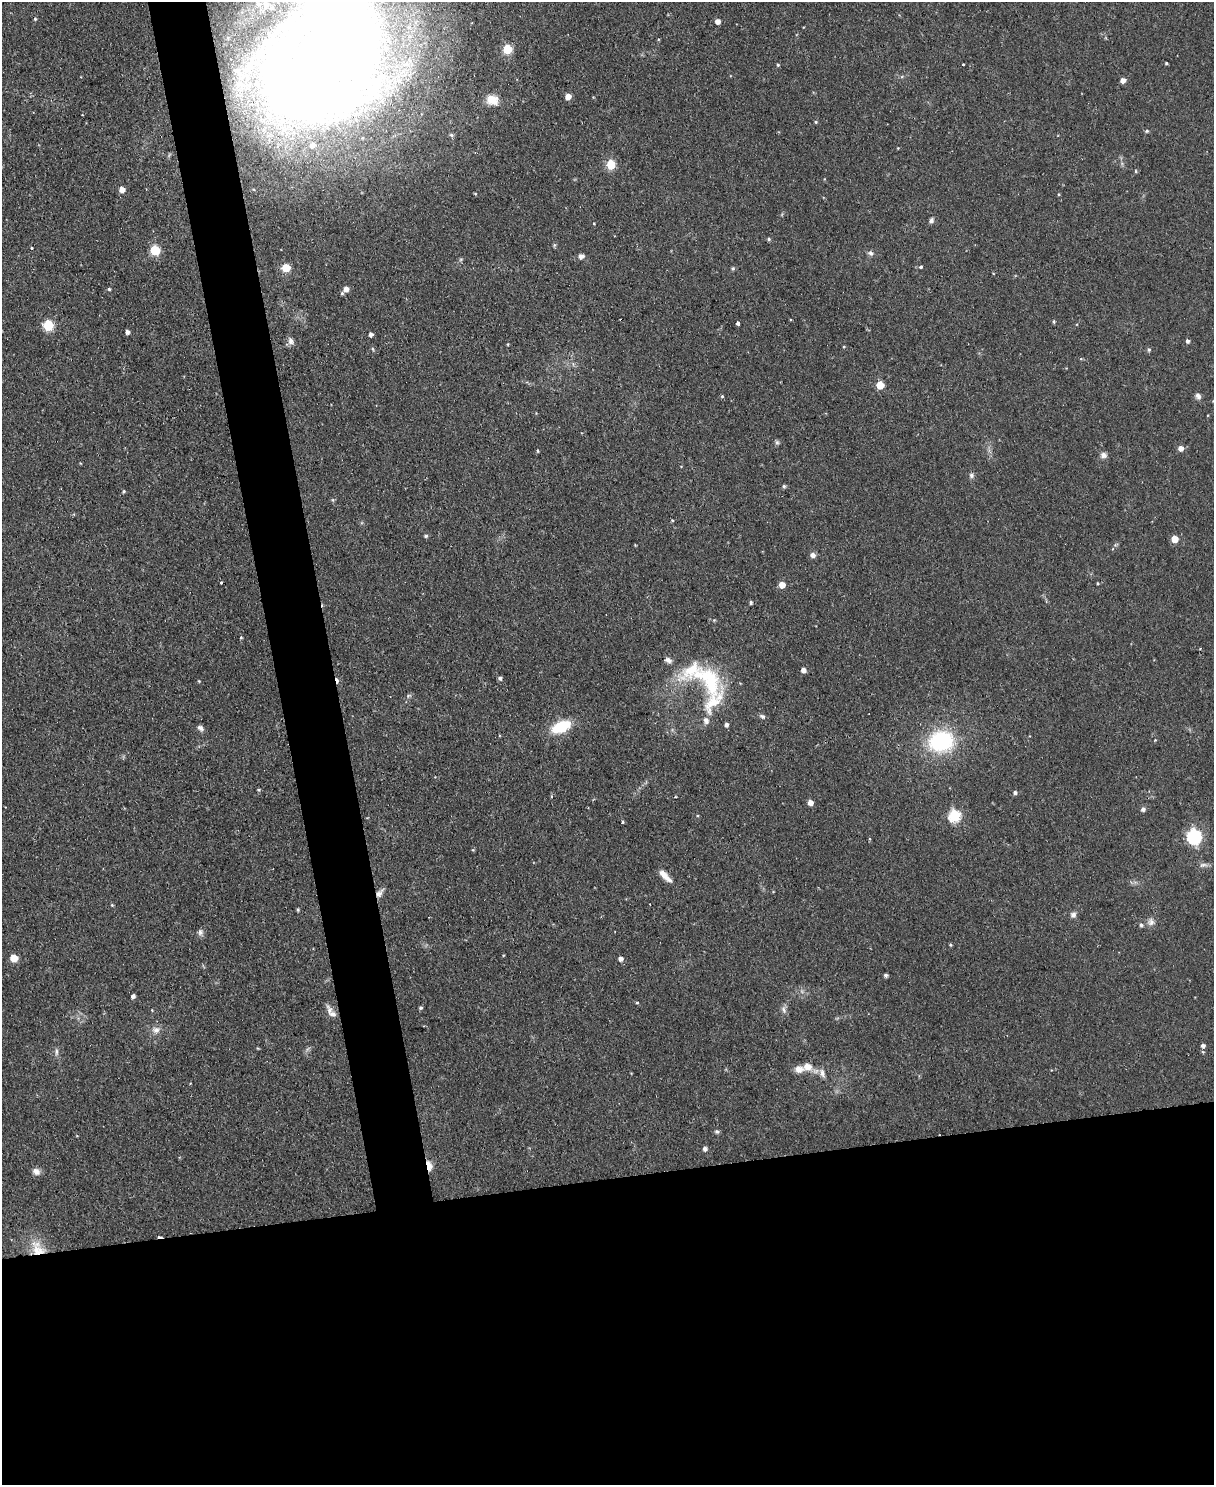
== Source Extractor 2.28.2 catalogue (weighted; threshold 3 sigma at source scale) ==
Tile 11 of 4 x 3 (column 3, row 3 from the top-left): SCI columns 2430-3641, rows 138-1620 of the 4854 x 4838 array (HDU 1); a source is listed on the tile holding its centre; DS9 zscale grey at full resolution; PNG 1216 x 1487 px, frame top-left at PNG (2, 2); no overlay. Shown black and unused: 24% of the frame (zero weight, under 2 of 3 exposures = <1% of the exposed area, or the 3 px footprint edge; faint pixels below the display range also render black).
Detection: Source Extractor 2.28.2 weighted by HDU 2 'WHT'; one run over the whole footprint, this tile lists its part. Background 0.123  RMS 0.0083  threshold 0.0374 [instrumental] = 3 sigma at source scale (4.5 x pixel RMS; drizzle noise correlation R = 1.50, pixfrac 1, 0.05/0.05 arcsec/px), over >= 5 px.
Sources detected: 123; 4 cosmic-ray / hot-pixel residue — not listed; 5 inside a brighter listed object's ellipse — not listed separately; the other 114 listed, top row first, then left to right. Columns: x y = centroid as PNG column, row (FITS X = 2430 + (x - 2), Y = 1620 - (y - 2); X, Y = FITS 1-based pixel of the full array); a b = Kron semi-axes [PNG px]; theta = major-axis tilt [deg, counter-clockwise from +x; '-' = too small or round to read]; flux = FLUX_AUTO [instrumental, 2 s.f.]
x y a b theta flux
35 19 4 4 - 1.1
717 21 5 4 - 5
507 49 5 5 - 42
323 57 110 73 65 2200
1166 63 3 3 - 0.98
963 64 3 2 - 0.66
778 65 4 4 - 1
238 72 19 7 -63 8.7
1123 80 5 5 - 4.9
568 96 5 5 - 7.5
492 100 14 11 -21 11
816 122 4 4 - 0.98
1147 131 5 5 - 1.4
451 135 7 4 -44 1.3
898 148 3 3 - 0.57
611 165 5 5 - 42
1136 171 4 4 - 0.96
122 189 5 5 - 7.3
475 194 5 3 - 0.77
1058 194 5 3 - 0.81
931 220 7 5 48 2.3
769 239 5 4 - 1.3
554 245 5 4 - 1.1
31 248 3 3 - 1.2
155 250 5 5 - 46
870 253 8 6 -33 2.5
581 256 7 6 - 3.4
461 259 6 4 19 1.1
921 267 3 3 - 2.4
286 268 5 5 - 26
733 268 6 4 -70 1.2
109 289 4 4 - 1.3
346 289 6 5 - 5.4
342 293 5 4 - 1.1
1054 321 4 4 - 1.2
738 323 4 3 - 4.1
48 325 6 5 - 58
127 332 4 4 - 3.3
371 334 4 4 - 2.9
291 341 10 7 -65 3.8
1187 341 5 4 - 2.1
508 344 4 3 - 0.73
844 346 4 3 - 0.66
1149 350 5 4 - 1.3
880 385 5 5 - 24
722 396 4 4 - 1.3
1198 396 9 7 -55 2.8
777 442 6 5 - 1.6
1181 448 5 5 - 5.4
538 451 4 3 - 0.84
1103 455 8 7 - 3.5
971 475 7 6 - 2.3
784 486 4 4 - 1.5
124 491 5 4 - 1.2
333 500 5 4 - 1
426 536 5 4 - 1.5
1174 539 5 5 - 14
635 545 3 3 - 0.69
813 555 6 6 - 3.5
221 582 3 2 - 1.4
782 585 5 5 - 11
751 603 4 4 - 1.5
714 620 4 4 - 0.81
241 637 4 4 - 0.98
668 660 9 7 -22 3.2
803 670 5 5 - 4.5
500 678 5 4 - 2.1
709 680 54 26 -51 65
199 681 4 3 - 0.72
408 696 6 4 46 1.4
762 716 8 5 -31 2.1
706 721 8 7 - 3.9
726 725 5 4 - 2.7
561 727 17 9 24 38
200 728 9 6 -44 2.9
1155 740 3 3 - 0.57
941 741 25 20 15 76
259 790 4 3 - 1.1
1015 792 5 5 - 2
675 797 4 2 - 0.72
810 802 5 4 - 6.2
1143 809 5 5 - 2.6
954 816 6 6 - 79
623 821 3 3 - 1.2
1194 837 7 6 - 170
473 850 5 4 - 0.79
1203 865 12 5 11 2.9
665 876 18 6 -46 7.7
379 893 13 6 52 4.5
112 905 4 3 - 0.89
298 910 4 3 - 1.1
1073 915 7 7 - 2.8
1151 922 11 9 -78 4.2
1141 925 5 4 - 1.9
200 932 9 7 76 2.9
950 945 4 3 - 0.94
14 958 5 5 - 19
620 959 5 5 - 3.6
886 975 4 4 - 1.9
133 996 4 4 - 2.5
637 1003 3 3 - 1.8
420 1008 5 4 - 1.4
784 1009 12 6 -73 3.1
329 1011 18 7 -76 4.7
156 1030 11 9 9 5.2
1203 1046 5 4 - 2.5
56 1052 12 4 -87 2.4
807 1067 13 11 -17 8
822 1073 12 6 -69 4.2
717 1132 6 5 - 1.7
705 1149 5 4 - 3.2
429 1165 14 6 -79 6.8
36 1171 9 7 -31 4.7
38 1249 24 17 -48 21
Overlapping masked pixels (flux is a lower limit): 3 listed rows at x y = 379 893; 429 1165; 38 1249
Isophote crosses this tile's border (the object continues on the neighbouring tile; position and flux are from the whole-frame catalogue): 1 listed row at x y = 323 57